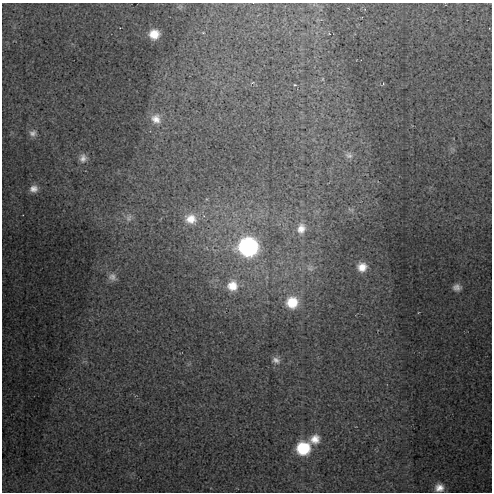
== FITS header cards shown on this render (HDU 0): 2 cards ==
NAXIS1  =                  490 / Axis length
NAXIS2  =                  490 / Axis length

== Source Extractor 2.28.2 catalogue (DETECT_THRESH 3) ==
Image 490 x 490 px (HDU 0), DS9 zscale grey, 1 PNG px = 1 image px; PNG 494 x 494 px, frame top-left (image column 1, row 490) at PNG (2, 3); no overlay
Background 22.9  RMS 1.6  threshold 4.8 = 3 sigma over >= 5 px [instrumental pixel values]
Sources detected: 24; all 24 listed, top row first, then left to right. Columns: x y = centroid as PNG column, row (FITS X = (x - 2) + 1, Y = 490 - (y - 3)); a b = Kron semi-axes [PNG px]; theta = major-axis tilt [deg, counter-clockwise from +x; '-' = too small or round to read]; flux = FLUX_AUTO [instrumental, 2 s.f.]
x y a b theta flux
203 33 5 3 - 96
154 34 9 8 - 1600
323 79 6 4 90 130
295 85 5 3 - 100
156 119 15 13 -43 1200
33 133 10 9 - 530
349 155 10 8 -15 390
83 158 10 8 71 620
34 189 9 8 - 720
350 210 9 3 -21 150
129 218 10 8 74 480
191 219 15 13 -10 1600
301 229 14 11 71 1100
248 247 13 13 - 20000
362 267 12 11 - 1300
310 268 9 8 - 480
112 277 12 11 - 730
232 286 13 13 - 1700
457 287 7 6 - 510
292 302 14 14 - 2800
276 360 12 9 -27 650
315 439 14 12 25 1300
303 448 14 13 - 4900
439 488 10 9 - 940